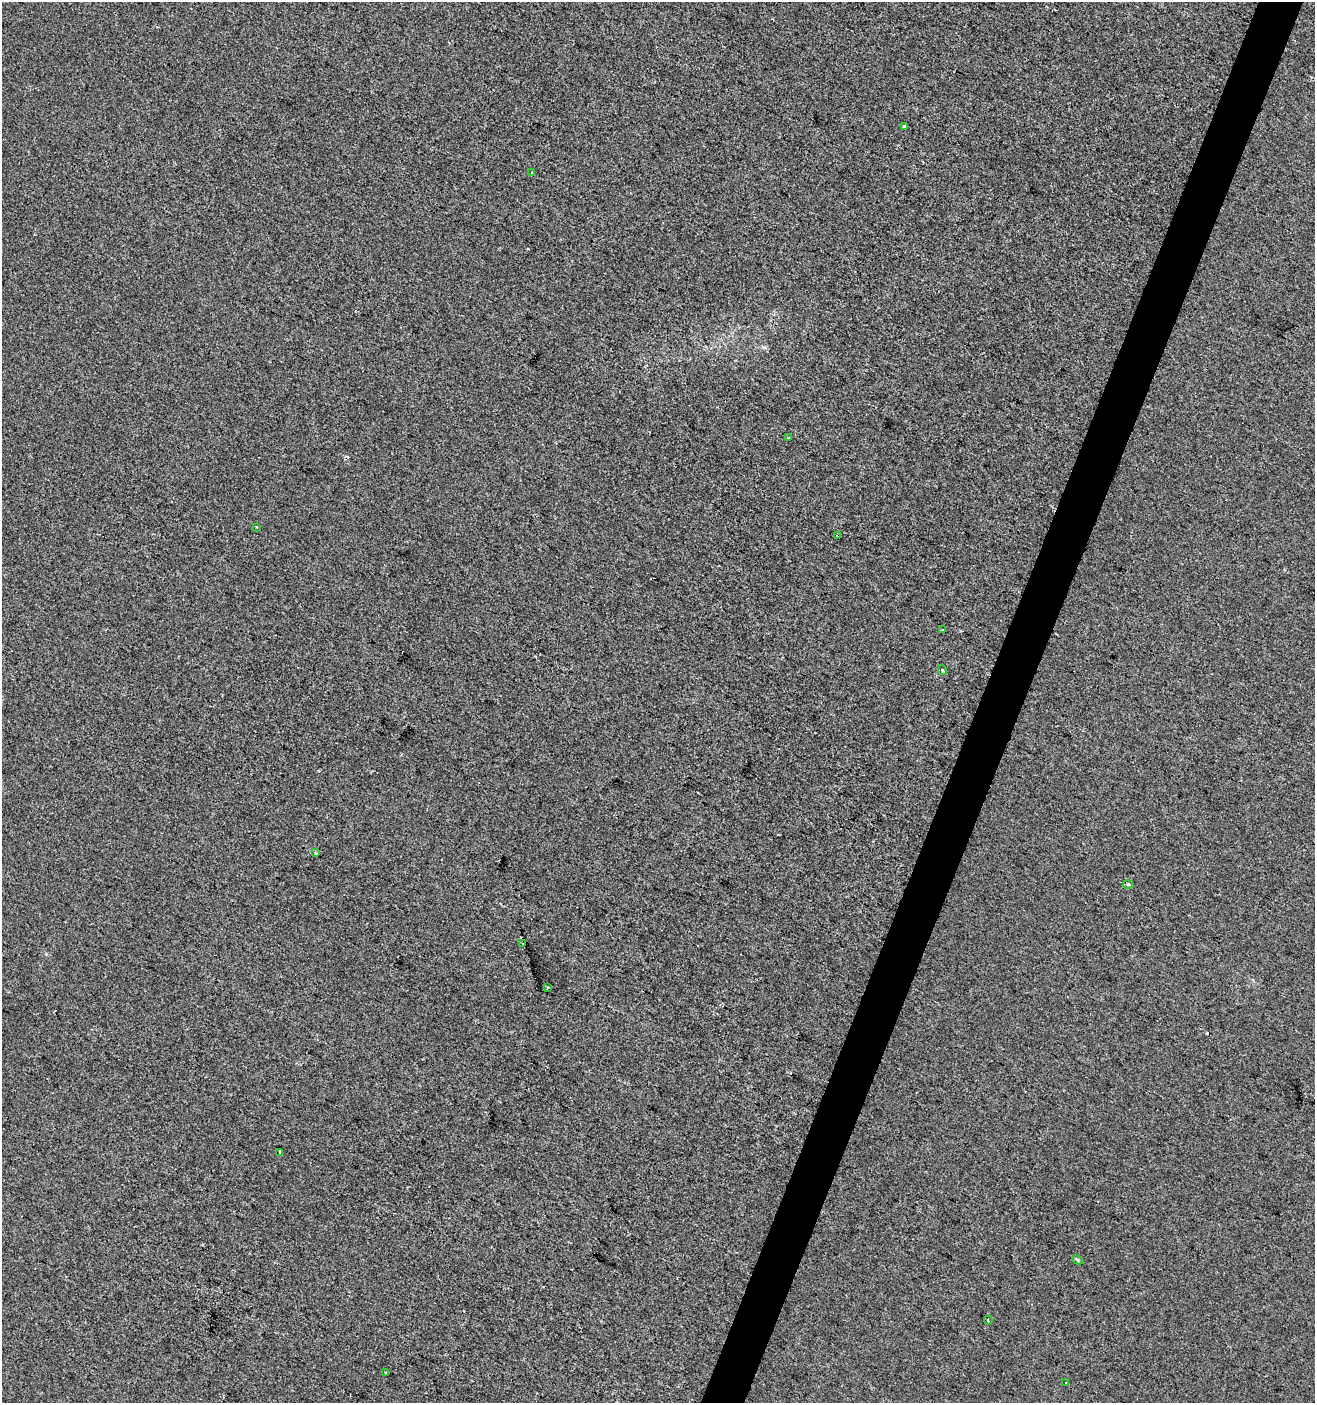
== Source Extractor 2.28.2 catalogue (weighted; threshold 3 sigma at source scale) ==
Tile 10 of 4 x 4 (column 2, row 3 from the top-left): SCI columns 1588-2900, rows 1402-2802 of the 5735 x 5610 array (HDU 1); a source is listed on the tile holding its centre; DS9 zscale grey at full resolution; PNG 1317 x 1405 px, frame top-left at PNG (2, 2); each listed source drawn as its Kron ellipse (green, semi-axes under 4 px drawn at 4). Shown black and unused: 3% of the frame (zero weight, under 2 of 3 exposures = <1% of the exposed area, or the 3 px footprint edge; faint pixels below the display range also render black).
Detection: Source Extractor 2.28.2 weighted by HDU 2 'WHT'; one run over the whole footprint, this tile lists its part. Background -2.92e-04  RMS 0.0055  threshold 0.025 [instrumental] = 3 sigma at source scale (4.5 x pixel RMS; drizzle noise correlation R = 1.50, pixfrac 1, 0.0396/0.0396 arcsec/px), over >= 5 px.
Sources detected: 19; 3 cosmic-ray / hot-pixel residue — neither listed nor drawn; the other 16 listed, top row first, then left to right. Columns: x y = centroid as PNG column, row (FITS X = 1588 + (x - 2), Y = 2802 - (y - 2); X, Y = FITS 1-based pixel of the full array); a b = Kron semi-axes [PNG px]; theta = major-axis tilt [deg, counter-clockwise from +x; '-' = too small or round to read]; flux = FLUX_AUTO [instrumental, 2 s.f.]
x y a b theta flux
904 127 3 3 - 2.6
532 172 3 2 - 0.68
789 438 4 3 - 2.1
257 527 3 2 - 0.4
837 536 3 3 - 6.4
943 630 3 3 - 0.64
942 670 5 3 - 1.5
316 853 4 3 - 0.48
1128 885 5 4 - 1.5
523 944 3 3 - 3.4
547 987 3 2 - 0.48
279 1152 3 3 - 2.7
1077 1260 5 4 - 0.81
988 1320 4 3 - 1.6
386 1373 3 3 - 3.7
1066 1382 3 3 - 3.5